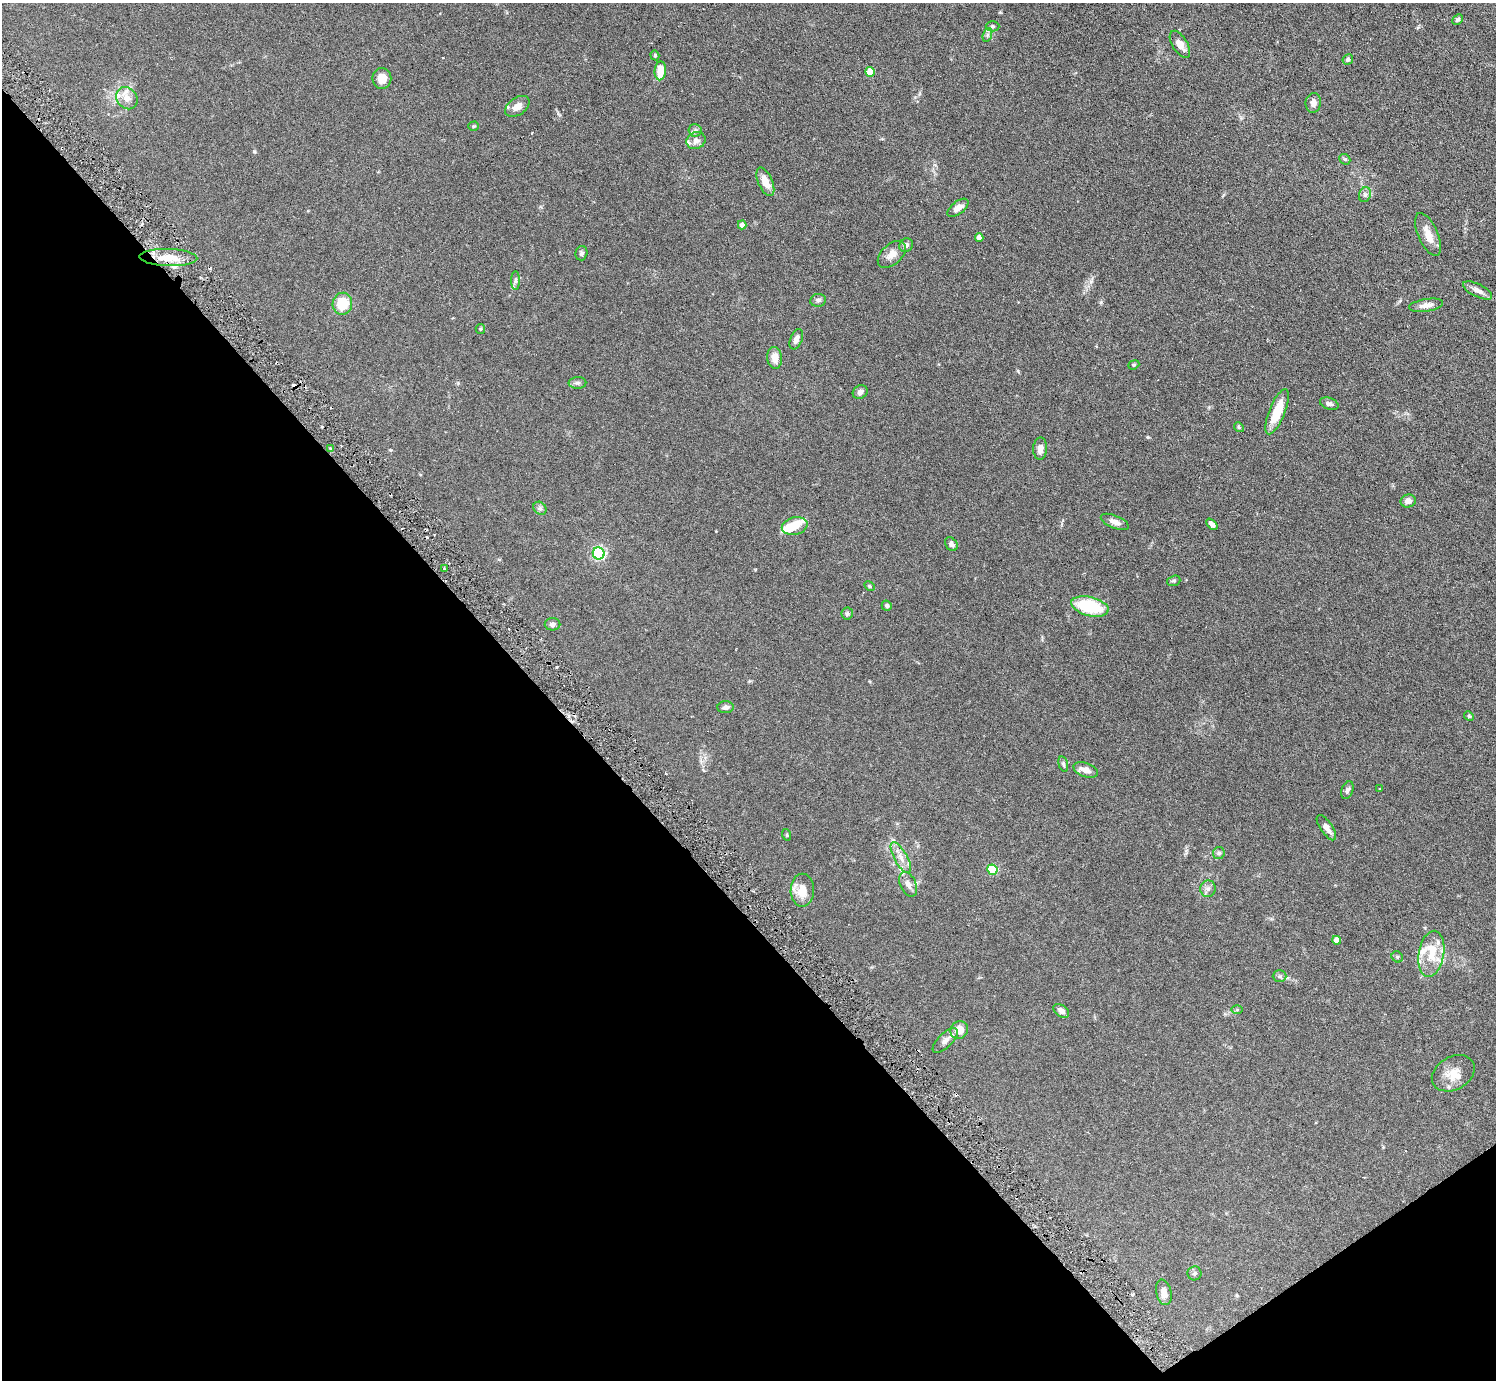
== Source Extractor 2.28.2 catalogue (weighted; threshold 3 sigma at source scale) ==
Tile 14 of 4 x 4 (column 2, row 4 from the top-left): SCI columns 1495-2988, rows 298-1675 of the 5977 x 5967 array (HDU 1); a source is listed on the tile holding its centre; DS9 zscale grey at full resolution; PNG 1498 x 1382 px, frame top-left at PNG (2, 3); each listed source drawn as its Kron ellipse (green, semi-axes under 4 px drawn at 4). Shown black and unused: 38% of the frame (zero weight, under 3 of 6 exposures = <1% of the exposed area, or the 3 px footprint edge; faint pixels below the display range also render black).
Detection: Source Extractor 2.28.2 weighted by HDU 2 'WHT'; one run over the whole footprint, this tile lists its part. Background 0.123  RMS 0.005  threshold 0.0202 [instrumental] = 3 sigma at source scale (4.09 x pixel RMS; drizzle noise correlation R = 1.36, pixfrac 0.8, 0.05/0.05 arcsec/px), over >= 5 px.
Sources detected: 91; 1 inside a brighter object's white glare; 2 cosmic-ray / hot-pixel residue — neither listed nor drawn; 7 inside a brighter listed object's ellipse — not listed separately; the other 81 listed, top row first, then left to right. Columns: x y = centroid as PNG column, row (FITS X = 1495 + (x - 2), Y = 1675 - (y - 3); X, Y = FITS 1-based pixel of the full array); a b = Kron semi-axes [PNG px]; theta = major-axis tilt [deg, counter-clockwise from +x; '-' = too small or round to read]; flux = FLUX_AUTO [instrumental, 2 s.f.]
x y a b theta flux
1458 19 6 4 44 0.63
993 26 7 5 -1 0.73
987 35 7 4 71 0.84
1180 44 15 7 -58 3.7
655 55 5 4 - 0.47
1348 59 5 5 - 0.71
660 71 9 5 86 6.7
870 72 5 4 - 10
382 78 10 9 - 3.9
127 98 12 10 -49 4
1313 103 10 7 82 2.1
517 106 13 8 36 3.1
474 126 5 4 - 0.48
695 130 6 6 - 1.2
696 141 10 8 27 2.2
1345 159 6 5 - 0.7
765 182 15 7 -67 4.5
1365 195 7 6 - 1.1
958 208 12 6 37 2.9
742 225 4 4 - 2.4
1428 234 23 9 -67 5.1
979 237 4 4 - 2.2
906 245 7 6 - 1.2
581 253 7 6 - 0.96
892 254 16 10 42 3.5
168 257 29 8 -2 7.8
516 281 9 4 90 1
1477 290 16 6 -26 2.3
818 300 8 6 7 1.1
342 304 11 9 77 10
1426 305 17 6 9 2.7
480 329 5 4 - 0.47
796 339 11 6 68 2.1
775 358 11 7 -83 3.7
1134 365 5 4 - 0.58
577 383 9 6 0 1.2
860 392 8 6 37 1.4
1329 404 9 5 -20 1.2
1277 412 24 8 68 11
1239 427 5 4 - 0.52
330 448 4 2 - 0.47
1040 449 11 7 87 2.3
1408 501 7 6 - 2.6
540 508 7 6 - 0.96
1115 522 15 6 -22 2.5
1212 524 6 4 -46 2
795 526 13 8 13 8.6
951 544 7 5 -53 1.5
599 553 6 6 - 68
444 569 3 3 - 0.63
1174 581 7 5 18 0.71
869 586 6 4 -29 0.51
887 606 5 5 - 1
1090 606 19 9 -14 23
847 614 6 5 - 0.87
552 624 8 6 0 1.4
726 707 8 6 4 1.5
1469 716 5 4 - 0.45
1063 764 8 4 -76 0.81
1086 770 12 7 -21 3.2
1380 788 3 2 - 0.26
1347 790 9 5 68 1.1
1326 828 15 6 -55 2.7
787 835 6 3 -72 0.39
1219 853 6 5 - 0.83
901 858 17 6 -61 3.3
992 870 5 5 - 24
908 884 13 8 -66 2.2
1208 889 8 7 - 1.6
802 890 16 11 89 6.3
1336 940 4 4 - 3.8
1431 954 23 12 80 9.6
1397 957 6 5 - 0.57
1279 976 7 6 - 0.87
1237 1010 5 4 - 0.43
1061 1011 9 6 -36 2
959 1030 9 8 - 5.5
945 1040 16 7 44 2.4
1453 1073 23 16 30 6.2
1194 1273 7 7 - 1.1
1164 1292 13 7 -78 3
Unlisted compact peaks at least as high as the median listed source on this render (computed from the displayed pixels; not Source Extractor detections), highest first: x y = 1148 437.